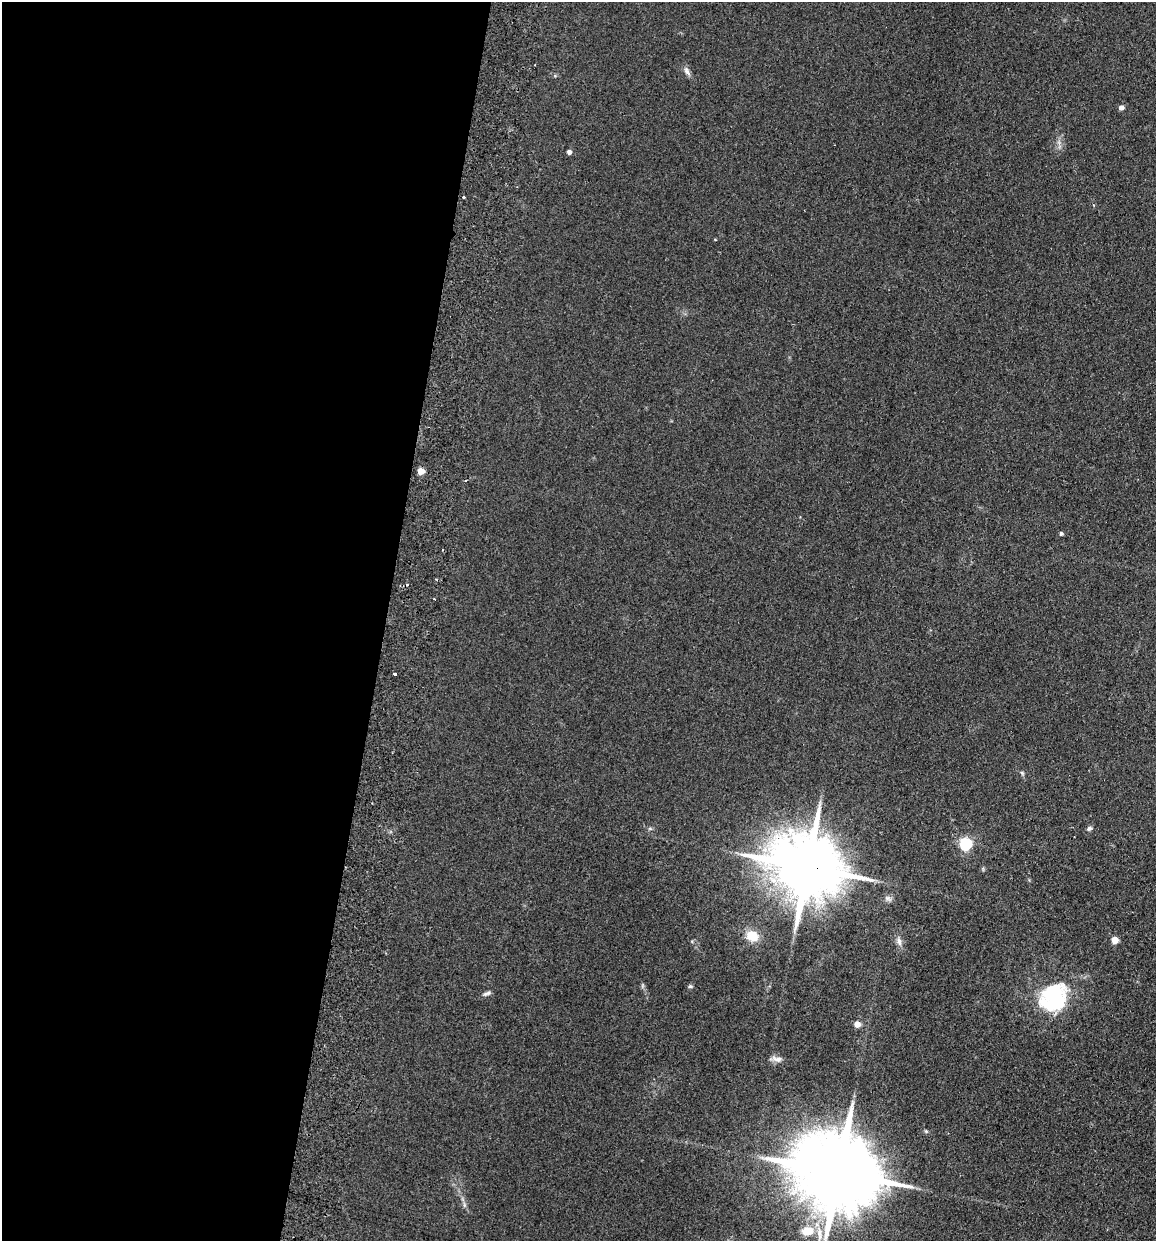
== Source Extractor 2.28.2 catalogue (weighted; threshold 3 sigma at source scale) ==
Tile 5 of 4 x 4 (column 1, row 2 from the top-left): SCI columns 177-1330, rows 2493-3731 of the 5089 x 4985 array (HDU 1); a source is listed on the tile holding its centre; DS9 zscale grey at full resolution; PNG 1158 x 1243 px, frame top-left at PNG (2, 2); no overlay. Shown black and unused: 33% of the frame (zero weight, under 2 of 3 exposures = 3% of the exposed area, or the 3 px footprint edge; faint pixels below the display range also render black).
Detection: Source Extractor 2.28.2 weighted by HDU 2 'WHT'; one run over the whole footprint, this tile lists its part. Background 0.183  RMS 0.012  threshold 0.0541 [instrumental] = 3 sigma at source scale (4.5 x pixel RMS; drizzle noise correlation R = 1.50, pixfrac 1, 0.05/0.05 arcsec/px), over >= 5 px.
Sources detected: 27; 1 cosmic-ray / hot-pixel residue — not listed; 1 inside a brighter listed object's ellipse — not listed separately; the other 25 listed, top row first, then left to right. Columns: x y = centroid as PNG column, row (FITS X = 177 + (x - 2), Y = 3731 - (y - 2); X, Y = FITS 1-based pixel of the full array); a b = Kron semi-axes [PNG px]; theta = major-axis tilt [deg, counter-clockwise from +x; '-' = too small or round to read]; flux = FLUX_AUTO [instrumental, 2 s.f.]
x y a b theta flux
687 71 12 6 -58 4.7
1121 107 4 4 - 6.3
569 152 5 4 - 4.3
463 197 3 3 - 3
421 471 5 4 - 18
1061 533 4 4 - 2.4
434 599 3 2 - 0.87
395 674 3 3 - 3.9
1022 773 7 4 -46 1.7
1089 828 7 5 46 2.7
650 829 6 4 -19 1.6
966 844 6 5 - 170
807 867 21 16 -17 11000
887 898 9 6 -1 3.9
752 936 13 11 -24 21
1115 940 5 4 - 25
899 941 12 6 -80 5.2
690 986 6 5 - 1.9
487 993 12 4 24 3.2
1054 997 32 27 56 110
857 1024 4 4 - 15
777 1059 15 7 -12 6
839 1172 29 18 -15 19000
464 1205 7 4 72 2.1
807 1231 14 10 6 19
Overlapping masked pixels (flux is a lower limit): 1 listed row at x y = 807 867